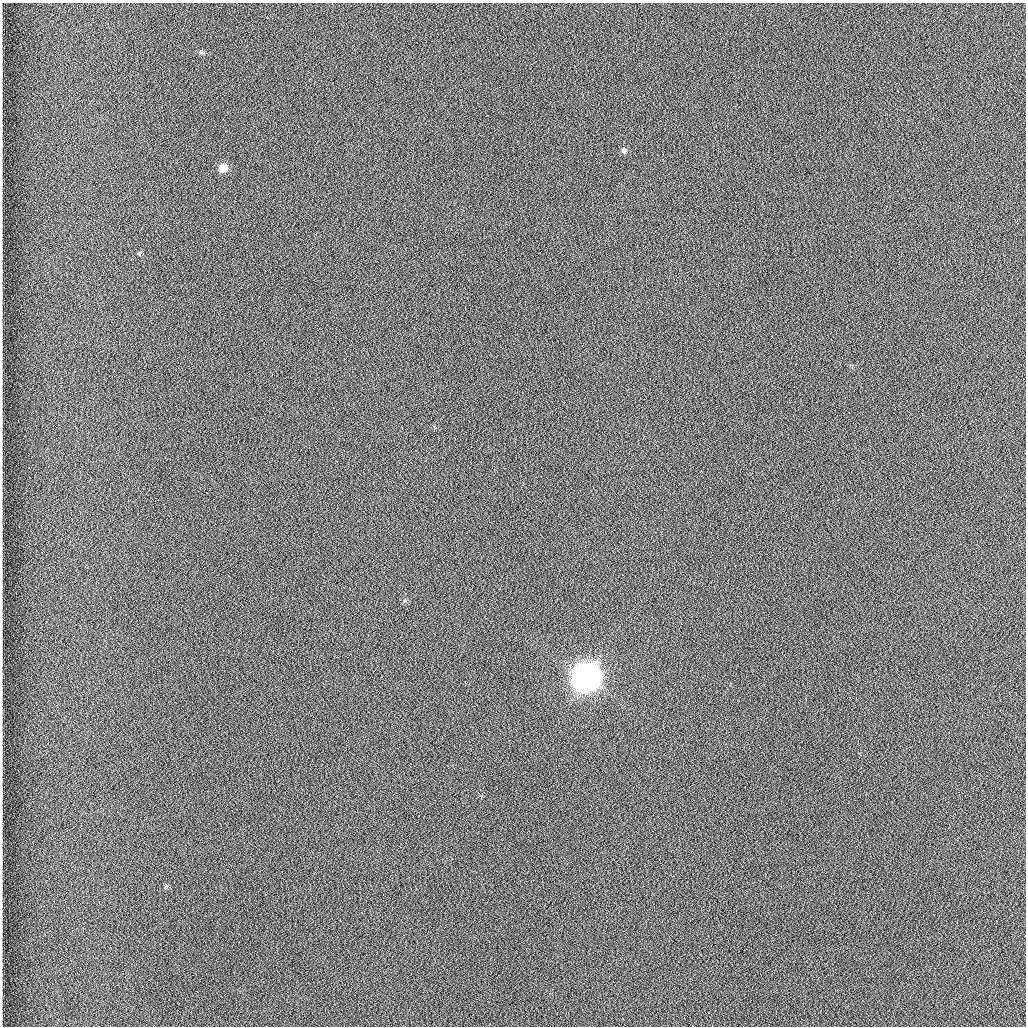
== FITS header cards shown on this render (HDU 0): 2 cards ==
NAXIS1  =                 1024 /fastest changing axis
NAXIS2  =                 1024 /next to fastest changing axis

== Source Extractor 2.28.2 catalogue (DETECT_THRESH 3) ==
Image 1024 x 1024 px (HDU 0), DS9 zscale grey, 1 PNG px = 1 image px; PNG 1028 x 1028 px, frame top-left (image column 1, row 1024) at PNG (2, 3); no overlay
Background 1260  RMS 5.9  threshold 17.7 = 3 sigma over >= 5 px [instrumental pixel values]
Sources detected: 4; all 4 listed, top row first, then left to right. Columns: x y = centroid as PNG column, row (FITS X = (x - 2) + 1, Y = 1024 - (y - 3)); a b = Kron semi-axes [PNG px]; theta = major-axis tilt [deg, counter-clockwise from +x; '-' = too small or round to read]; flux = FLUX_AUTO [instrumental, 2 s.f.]
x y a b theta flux
201 52 7 4 -18 6.3e+02
624 150 8 8 - 1.4e+03
223 168 9 8 - 4.1e+03
586 677 11 10 - 1.0e+06